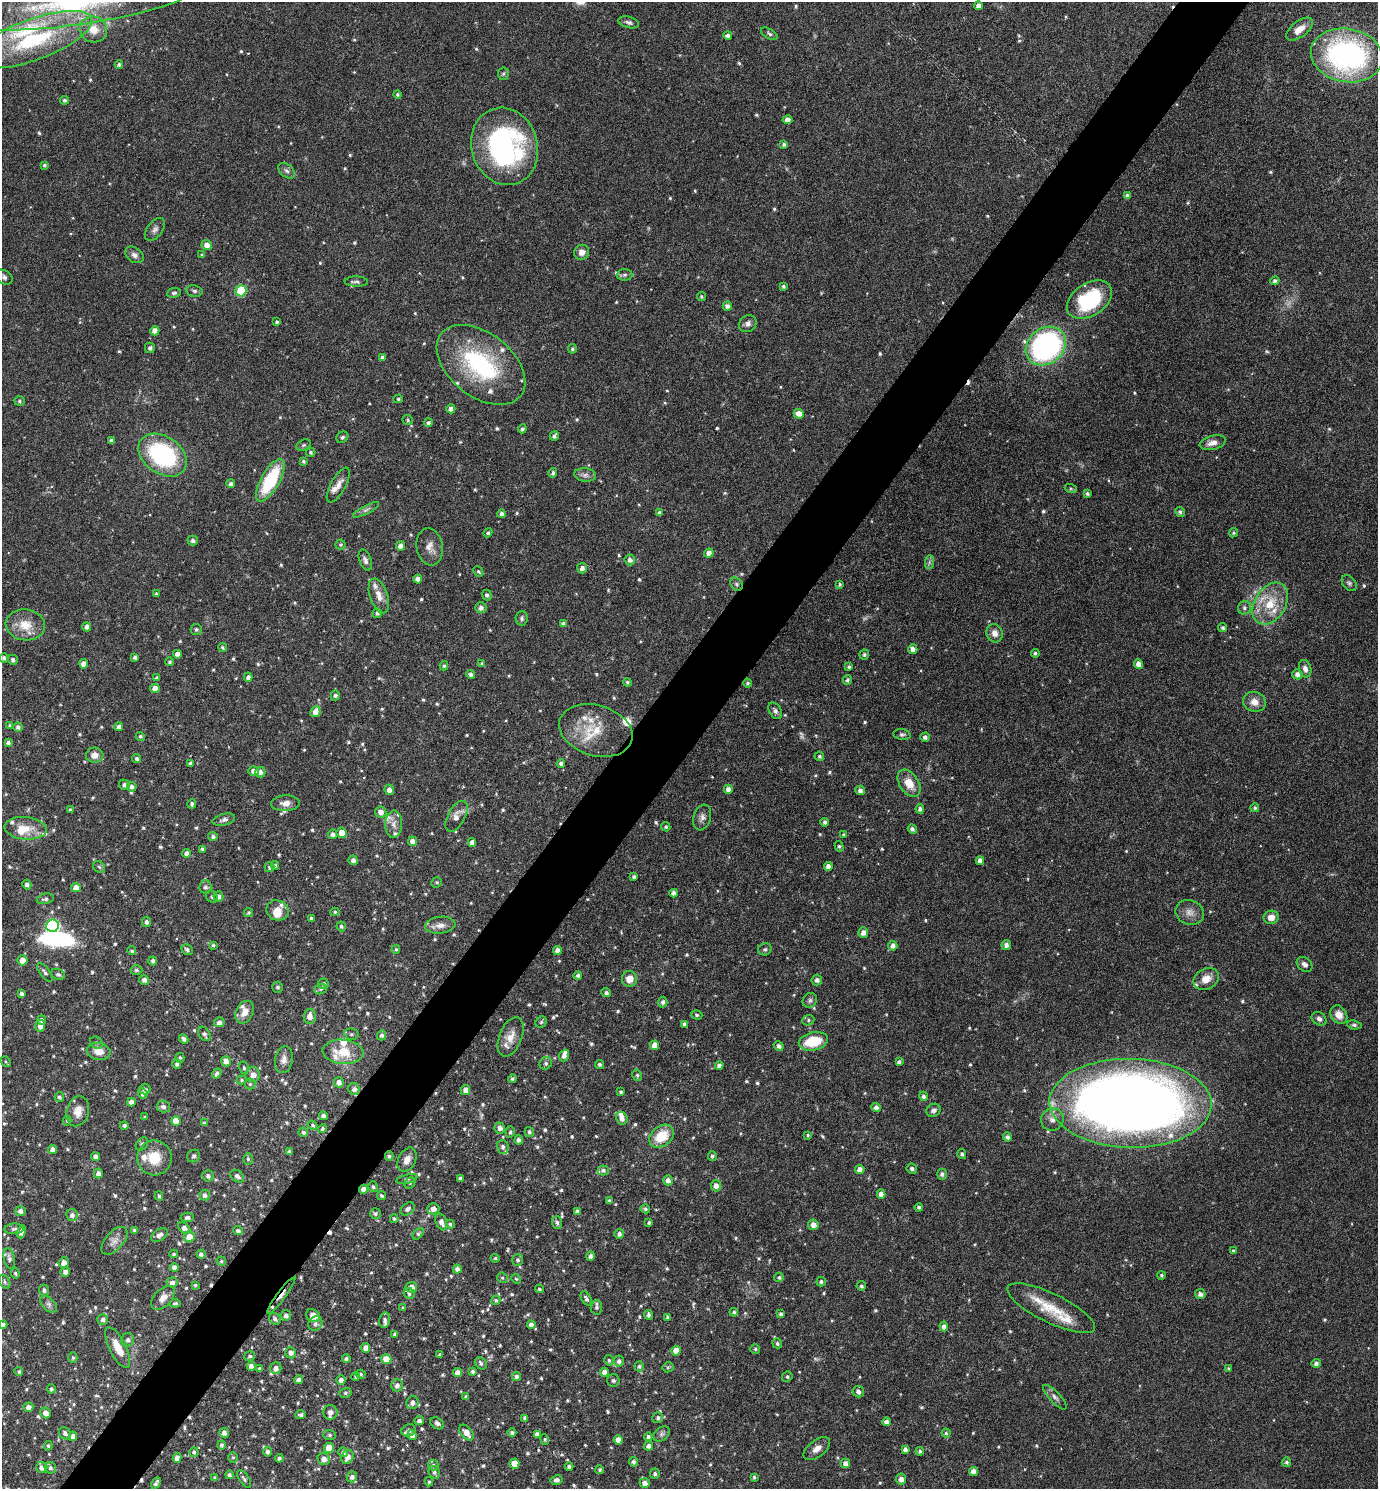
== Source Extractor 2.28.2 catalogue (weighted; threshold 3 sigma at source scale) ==
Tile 7 of 4 x 4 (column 3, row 2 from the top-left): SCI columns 2910-4285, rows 2981-4467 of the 5958 x 5955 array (HDU 1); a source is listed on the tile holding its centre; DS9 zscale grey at full resolution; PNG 1380 x 1491 px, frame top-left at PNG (2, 2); each listed source drawn as its Kron ellipse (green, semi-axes under 4 px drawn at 4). Shown black and unused: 5% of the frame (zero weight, under 4 of 8 exposures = <1% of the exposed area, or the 3 px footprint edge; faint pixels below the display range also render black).
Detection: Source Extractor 2.28.2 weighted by HDU 2 'WHT'; one run over the whole footprint, this tile lists its part. Background 0.116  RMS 0.0051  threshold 0.0209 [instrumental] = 3 sigma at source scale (4.09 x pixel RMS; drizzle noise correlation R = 1.36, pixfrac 0.8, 0.05/0.05 arcsec/px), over >= 5 px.
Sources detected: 831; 4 too faint to see at this stretch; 2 inside a brighter object's white glare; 6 cosmic-ray / hot-pixel residue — neither listed nor drawn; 39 inside a brighter listed object's ellipse — not listed separately; of the other 780, all 500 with FLUX_AUTO >= 0.712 (the completeness limit of this list) listed and drawn (280 fainter detections not listed), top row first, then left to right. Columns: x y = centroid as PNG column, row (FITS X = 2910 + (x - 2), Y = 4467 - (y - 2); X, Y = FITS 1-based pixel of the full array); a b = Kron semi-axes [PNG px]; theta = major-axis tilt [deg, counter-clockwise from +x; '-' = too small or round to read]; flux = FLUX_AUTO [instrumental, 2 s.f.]
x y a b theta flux
74 3 123 22 8 88
979 6 4 4 - 2.5
629 22 10 5 -15 1.4
93 29 14 13 - 7.3
1299 29 16 8 38 5.1
769 34 9 5 -31 1
728 35 4 4 - 1.5
33 40 62 20 20 51
1347 55 36 27 -10 110
119 64 4 4 - 1.1
503 74 6 5 - 0.83
398 95 4 4 - 0.83
64 100 4 4 - 1
787 120 5 4 - 2.3
784 144 4 3 - 1.1
505 146 39 33 -72 94
44 165 4 3 - 0.85
286 171 9 6 -39 1.5
1127 196 4 4 - 1.4
155 229 13 7 51 2
207 245 5 5 - 2.7
582 252 8 7 - 3.2
134 255 10 7 -35 2.1
202 255 4 4 - 0.82
625 275 8 6 2 1.2
4 277 9 6 -30 1.6
1275 281 4 4 - 1.3
356 282 12 5 -2 1.3
783 286 4 4 - 0.9
194 291 8 5 -11 1.1
241 291 5 5 - 28
174 293 7 5 8 1.1
701 296 4 4 - 0.75
1089 300 25 16 33 39
727 306 4 4 - 1.8
277 322 3 3 - 0.82
748 324 9 8 - 1.9
155 331 4 4 - 3
1046 346 21 17 40 110
150 348 5 5 - 1.3
572 349 5 4 - 0.8
383 358 4 4 - 1.5
481 365 50 31 -38 55
398 399 4 4 - 0.81
19 401 5 5 - 0.97
451 409 4 4 - 2
799 414 5 4 - 4.3
408 420 5 5 - 0.82
428 423 4 4 - 1.3
522 429 4 4 - 0.97
554 436 5 3 - 1.2
342 437 6 5 - 0.95
111 441 4 3 - 1.4
1213 443 13 7 14 3.3
304 445 7 5 26 0.82
311 452 5 4 - 0.88
162 455 26 18 -34 57
303 461 4 3 - 0.74
553 473 5 4 - 1.1
585 475 11 6 -6 1.9
270 480 24 9 60 30
231 484 4 4 - 1.5
338 485 19 7 61 3.6
1071 489 6 4 -19 0.72
1087 494 4 3 - 0.85
366 510 14 4 27 1.5
1180 512 5 4 - 1.2
659 513 4 4 - 0.9
502 514 4 4 - 1.4
488 533 5 3 - 0.75
1233 533 5 4 - 0.72
193 541 5 5 - 1.4
340 544 5 5 - 0.81
400 546 4 4 - 2.8
430 547 19 13 -80 4.2
709 553 5 4 - 2.5
365 560 11 6 -69 1.9
630 560 5 5 - 2
929 562 7 4 89 0.97
582 568 5 5 - 2
478 572 5 4 - 0.74
418 579 4 4 - 3.1
1349 583 9 6 -52 1.2
736 584 7 5 -49 1
840 584 4 3 - 0.84
156 594 3 3 - 0.76
487 595 5 4 - 1.3
379 596 18 8 -71 4.5
1270 603 23 15 58 13
481 608 6 5 - 1.8
1244 608 7 6 - 1.4
377 613 5 4 - 1.2
522 618 7 6 - 1.1
563 624 4 4 - 1.5
25 625 20 15 -7 9.4
87 627 4 4 - 2
1223 628 4 4 - 1.1
196 629 5 5 - 1.1
995 633 9 8 - 3.3
222 647 5 4 - 0.8
913 649 5 4 - 2.6
1035 653 4 4 - 0.87
177 654 4 4 - 2.9
864 654 5 5 - 0.98
135 657 4 4 - 1.3
4 658 5 4 - 1.2
13 660 5 5 - 1.6
170 662 4 4 - 0.91
84 664 4 4 - 3.4
482 664 4 4 - 1.2
1139 664 5 4 - 3
444 666 4 4 - 0.88
849 667 3 3 - 0.81
1305 669 9 6 -75 2.3
471 674 4 4 - 1.5
1297 674 5 5 - 1.8
248 677 4 4 - 1.7
157 678 4 4 - 0.9
847 680 5 4 - 1
627 682 4 4 - 0.89
748 683 4 4 - 0.86
155 689 5 4 - 3.4
335 695 5 4 - 1.3
1254 702 11 9 -18 4.2
775 711 9 6 -59 1.4
315 712 5 5 - 3.1
10 726 3 3 - 0.81
18 727 5 4 - 1.5
119 727 4 4 - 2.6
596 730 37 25 -16 17
902 734 9 5 -8 1.1
140 736 5 4 - 0.79
925 737 4 4 - 1.6
8 742 4 3 - 1.5
95 755 8 7 - 3.9
819 756 5 4 - 0.81
137 759 5 4 - 1.1
190 763 4 4 - 1.2
561 763 4 4 - 1.2
254 771 5 5 - 2.4
260 772 5 5 - 2
909 783 15 9 -57 7.4
124 785 5 5 - 1.4
132 787 5 4 - 1.6
728 789 4 4 - 2.3
389 790 5 5 - 2.2
860 790 5 4 - 1.6
285 803 14 8 2 3.1
192 804 5 4 - 1
1255 808 4 4 - 0.72
920 809 4 4 - 1.5
70 810 3 3 - 0.73
381 812 6 5 - 2.8
456 816 17 8 61 4.2
702 817 13 8 73 2.4
224 820 11 5 14 1.6
825 822 4 4 - 1.4
394 824 13 8 88 3.2
666 827 5 4 - 0.8
26 828 21 11 -4 7.7
912 829 5 4 - 1.3
342 833 5 5 - 4.7
333 834 5 4 - 1.7
844 835 4 3 - 0.76
213 837 4 4 - 1.1
412 841 4 4 - 2.8
472 842 4 4 - 2.4
839 846 5 4 - 0.78
203 849 4 4 - 1.4
186 853 4 4 - 1.9
353 860 5 4 - 1.8
980 861 4 4 - 2.3
275 865 4 3 - 0.72
828 866 4 4 - 2.3
99 867 6 5 - 0.83
269 867 5 5 - 0.89
634 877 3 3 - 1
437 882 5 5 - 0.8
27 885 5 4 - 1.6
205 887 6 6 - 1.6
76 888 5 4 - 4
674 893 4 4 - 2.1
212 897 6 5 - 0.78
219 897 5 5 - 1.7
45 899 8 5 12 1.2
277 910 11 10 - 5.2
335 912 4 4 - 0.77
1190 912 14 12 -21 4.1
248 913 4 4 - 0.75
1271 917 7 6 - 3.9
311 918 4 3 - 0.79
146 922 5 4 - 1.4
440 925 15 8 6 3.6
52 926 6 6 - 61
341 926 5 5 - 1
863 933 5 5 - 2.5
213 945 3 3 - 0.77
1006 945 5 4 - 1.9
893 946 5 4 - 2.2
396 949 4 3 - 0.71
765 949 7 6 - 1
187 950 6 5 - 1.3
557 950 4 4 - 2.7
132 951 5 4 - 0.83
22 960 5 5 - 4.3
153 961 4 4 - 1.2
1305 964 9 6 -41 1.9
136 970 6 4 -3 1
45 972 11 5 -53 1.4
58 974 7 5 -22 1.1
578 975 4 4 - 1.3
629 979 8 7 - 4.7
1206 979 13 10 30 5
144 980 5 5 - 1.9
817 980 5 5 - 1.8
324 984 5 5 - 0.9
277 987 5 5 - 1
320 989 6 5 - 0.89
21 993 4 3 - 1.3
606 993 5 4 - 1.2
810 1000 8 6 47 1.4
663 1002 5 4 - 1.4
245 1012 12 8 62 4.1
697 1015 6 4 -16 0.81
1339 1015 10 7 -55 3.8
310 1016 7 6 - 3.4
1319 1019 8 6 -32 1.7
42 1020 5 4 - 1.6
808 1020 6 5 - 0.84
219 1022 5 4 - 1.8
541 1022 6 5 - 0.76
684 1024 4 4 - 1.4
1354 1025 7 4 -7 0.94
40 1026 6 5 - 3.2
204 1034 8 5 -58 1.4
351 1034 7 5 -13 1
382 1035 5 4 - 1.4
511 1037 21 11 69 5.7
184 1039 5 3 - 1.4
813 1041 15 9 12 16
96 1043 7 5 -42 0.94
654 1045 5 4 - 4
779 1046 5 4 - 1.5
99 1052 12 8 -10 4.9
343 1052 20 12 -6 12
564 1056 6 5 - 2.2
180 1058 5 4 - 0.72
284 1060 13 8 80 2.8
226 1061 5 5 - 2.2
6 1062 6 4 -49 0.71
899 1062 4 4 - 1.2
546 1063 6 6 - 1.1
177 1064 4 4 - 1.3
600 1064 4 4 - 1.1
719 1066 4 4 - 1.5
244 1068 6 5 - 0.83
217 1073 5 4 - 1.3
253 1075 7 7 - 3.1
637 1075 6 4 -77 0.81
512 1079 4 4 - 1
241 1080 5 4 - 0.75
339 1082 5 5 - 2.4
250 1084 5 5 - 0.83
145 1089 6 5 - 1
354 1089 6 5 - 1.9
465 1090 5 4 - 2.3
621 1092 3 3 - 0.84
143 1093 5 4 - 2
923 1096 5 4 - 1.3
59 1097 5 4 - 1.1
131 1102 4 4 - 2.4
1130 1103 81 44 -1 570
163 1107 6 6 - 1.7
876 1107 5 4 - 1.8
933 1110 7 6 - 1.8
78 1111 15 11 75 5
323 1116 4 4 - 1.9
145 1117 3 3 - 0.87
622 1118 6 5 - 2.4
1052 1119 11 11 - 3.4
67 1121 5 4 - 0.72
176 1121 5 4 - 5.3
204 1123 4 4 - 0.9
124 1125 4 3 - 1.3
312 1125 5 4 - 0.86
500 1128 5 5 - 2
322 1129 4 4 - 0.88
303 1132 5 4 - 1
510 1132 6 4 78 0.89
529 1132 5 4 - 0.98
808 1135 4 4 - 0.73
661 1136 14 10 39 13
1007 1137 4 4 - 1.4
519 1140 4 4 - 1.6
142 1144 7 5 52 1.1
503 1147 7 6 - 1.5
53 1149 5 4 - 2
289 1152 4 4 - 1.3
962 1154 5 4 - 1.1
194 1156 6 6 - 0.93
389 1156 5 4 - 0.79
712 1156 5 4 - 1.2
96 1157 4 4 - 2
154 1158 17 17 - 11
248 1159 6 5 - 0.79
407 1160 13 8 63 3.4
860 1169 4 4 - 2.8
912 1169 5 5 - 1.3
603 1170 5 5 - 1.2
98 1173 5 4 - 1.8
942 1174 5 5 - 1.4
208 1176 5 5 - 1.4
237 1176 8 5 -36 1.6
460 1178 4 3 - 0.92
407 1179 11 4 14 1.1
668 1180 5 4 - 2.1
410 1183 6 5 - 0.88
716 1186 5 5 - 2.5
373 1187 5 5 - 0.97
363 1189 4 4 - 2.7
881 1194 4 4 - 2.9
205 1195 5 5 - 1.7
382 1195 5 4 - 0.89
159 1196 5 4 - 0.76
609 1201 4 4 - 0.94
919 1207 4 4 - 0.93
408 1209 8 5 41 1.6
433 1209 6 5 - 2.7
645 1209 5 4 - 0.91
20 1211 5 5 - 2.1
577 1212 4 4 - 1.7
375 1214 5 5 - 1
72 1215 6 6 - 1.8
187 1218 7 4 8 1.3
394 1219 4 4 - 0.85
441 1222 8 5 -68 2.5
557 1222 6 5 - 1.2
649 1223 3 3 - 0.8
450 1224 4 4 - 0.87
813 1225 5 5 - 3
184 1228 7 4 -38 2.4
14 1229 9 5 3 1.3
135 1230 4 3 - 1.1
238 1231 5 4 - 1.4
21 1232 6 4 71 2.6
418 1234 6 4 45 0.89
619 1234 5 4 - 1.6
159 1235 9 5 31 2.2
189 1237 5 5 - 4.3
114 1241 17 9 48 3.2
1233 1251 4 3 - 0.83
174 1254 4 3 - 0.74
201 1254 4 4 - 1.4
591 1256 4 4 - 1.8
9 1258 10 5 -78 1.7
495 1258 4 4 - 0.73
518 1260 6 5 - 1
221 1261 5 4 - 0.83
64 1263 5 5 - 2.7
174 1267 4 4 - 1.9
457 1269 4 4 - 1.8
65 1272 5 4 - 2
15 1273 5 4 - 0.73
1161 1275 4 4 - 0.72
779 1277 5 4 - 0.85
502 1278 6 5 - 0.93
516 1279 5 4 - 0.74
5 1282 7 5 -62 0.99
172 1282 5 5 - 1.8
821 1282 5 4 - 1
195 1285 4 3 - 0.75
861 1286 5 4 - 0.84
412 1287 5 5 - 2.9
539 1289 4 3 - 0.72
44 1290 5 5 - 1.4
409 1293 6 5 - 1.2
1200 1294 5 5 - 2
281 1295 22 4 53 3
163 1298 14 8 46 3.4
586 1299 8 4 -60 1.4
496 1300 5 4 - 0.78
175 1303 5 4 - 0.83
49 1304 10 6 -46 1.5
596 1307 7 5 88 1.2
403 1308 4 4 - 0.82
1051 1308 48 14 -26 15
734 1312 4 4 - 0.92
781 1314 4 4 - 0.97
286 1315 5 5 - 1.9
648 1315 5 4 - 1.2
313 1316 7 6 - 4.1
668 1317 4 3 - 1.2
103 1319 5 5 - 1.8
275 1319 6 5 - 1.4
385 1320 7 5 75 1.3
315 1324 8 6 50 1.7
3 1325 4 4 - 1.5
531 1325 4 4 - 2.1
944 1326 5 4 - 1.9
395 1334 4 4 - 1.2
128 1340 7 6 - 1.7
777 1343 5 4 - 0.99
118 1347 22 8 -64 7.4
366 1348 5 4 - 2.9
755 1349 5 5 - 0.76
676 1351 5 4 - 4.8
291 1353 5 5 - 2
440 1355 3 3 - 0.74
250 1356 5 4 - 1.1
73 1357 5 4 - 0.82
346 1359 4 4 - 1.1
386 1359 5 5 - 5.7
609 1360 5 4 - 0.86
619 1361 5 5 - 1.6
481 1363 7 5 -45 1.3
1316 1363 4 4 - 1.7
251 1366 4 4 - 2
639 1366 5 4 - 0.96
668 1367 5 5 - 0.72
276 1368 6 5 - 2.5
1228 1368 4 4 - 0.72
260 1369 4 4 - 1.1
472 1371 4 4 - 0.92
19 1372 4 4 - 0.89
458 1372 4 4 - 2.6
604 1372 4 4 - 2.4
361 1374 5 4 - 0.78
517 1376 4 4 - 1.5
356 1377 4 4 - 0.72
787 1377 5 5 - 0.88
299 1380 4 4 - 2.1
341 1380 4 4 - 2.1
613 1381 6 6 - 1
397 1385 6 5 - 2
51 1389 4 4 - 0.96
858 1392 6 5 - 1.8
345 1393 6 5 - 0.94
466 1397 4 4 - 1
1055 1397 16 5 -47 2
413 1403 6 6 - 2.1
28 1407 5 4 - 2.2
330 1412 7 7 - 2.3
46 1413 5 5 - 2.9
301 1415 5 4 - 1.1
525 1418 4 3 - 1.2
658 1418 5 5 - 1.1
419 1421 4 4 - 1.6
886 1422 4 4 - 1.9
437 1423 7 5 -33 1.5
409 1430 7 6 - 1.7
65 1433 6 5 - 1.5
224 1433 5 4 - 2.1
467 1433 9 5 -49 3.9
512 1433 4 4 - 1.2
946 1433 4 4 - 0.74
537 1434 4 4 - 2
662 1434 9 6 41 1.3
330 1435 6 5 - 0.99
412 1435 5 4 - 2.1
73 1436 5 4 - 2.2
648 1437 4 3 - 1.1
545 1439 5 4 - 0.75
618 1440 4 4 - 3.1
221 1445 4 4 - 1.3
48 1446 5 4 - 0.8
649 1446 4 4 - 2.2
329 1448 5 5 - 9.3
817 1449 15 8 37 3.6
905 1449 4 4 - 1.8
920 1451 4 4 - 1.1
194 1452 5 4 - 1
268 1452 5 4 - 1.4
343 1452 5 4 - 1.5
233 1457 5 5 - 0.75
347 1457 7 5 66 3.2
177 1458 5 4 - 2.3
279 1458 4 4 - 1.1
324 1459 6 5 - 2.9
633 1462 5 4 - 1.4
1286 1462 5 4 - 0.99
845 1463 5 4 - 2.3
514 1464 5 5 - 6.1
433 1465 5 5 - 0.82
569 1466 4 4 - 1.3
42 1468 6 5 - 2.4
50 1468 6 5 - 1.2
600 1470 4 4 - 0.78
973 1471 4 4 - 2.6
434 1472 6 5 - 1.2
655 1474 5 5 - 1.1
229 1475 4 4 - 1.3
352 1477 5 5 - 2
754 1477 4 3 - 0.86
215 1478 4 3 - 1.1
244 1479 10 5 -56 1.2
901 1479 5 5 - 2.5
557 1480 6 4 10 1.4
429 1482 4 3 - 0.78
156 1483 6 3 61 1.2
645 1483 5 4 - 2.5
Overlapping masked pixels (flux is a lower limit): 3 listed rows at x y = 389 1156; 363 1189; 281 1295
Isophote crosses this tile's border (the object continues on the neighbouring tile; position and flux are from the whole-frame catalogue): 3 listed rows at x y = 74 3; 4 277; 3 1325